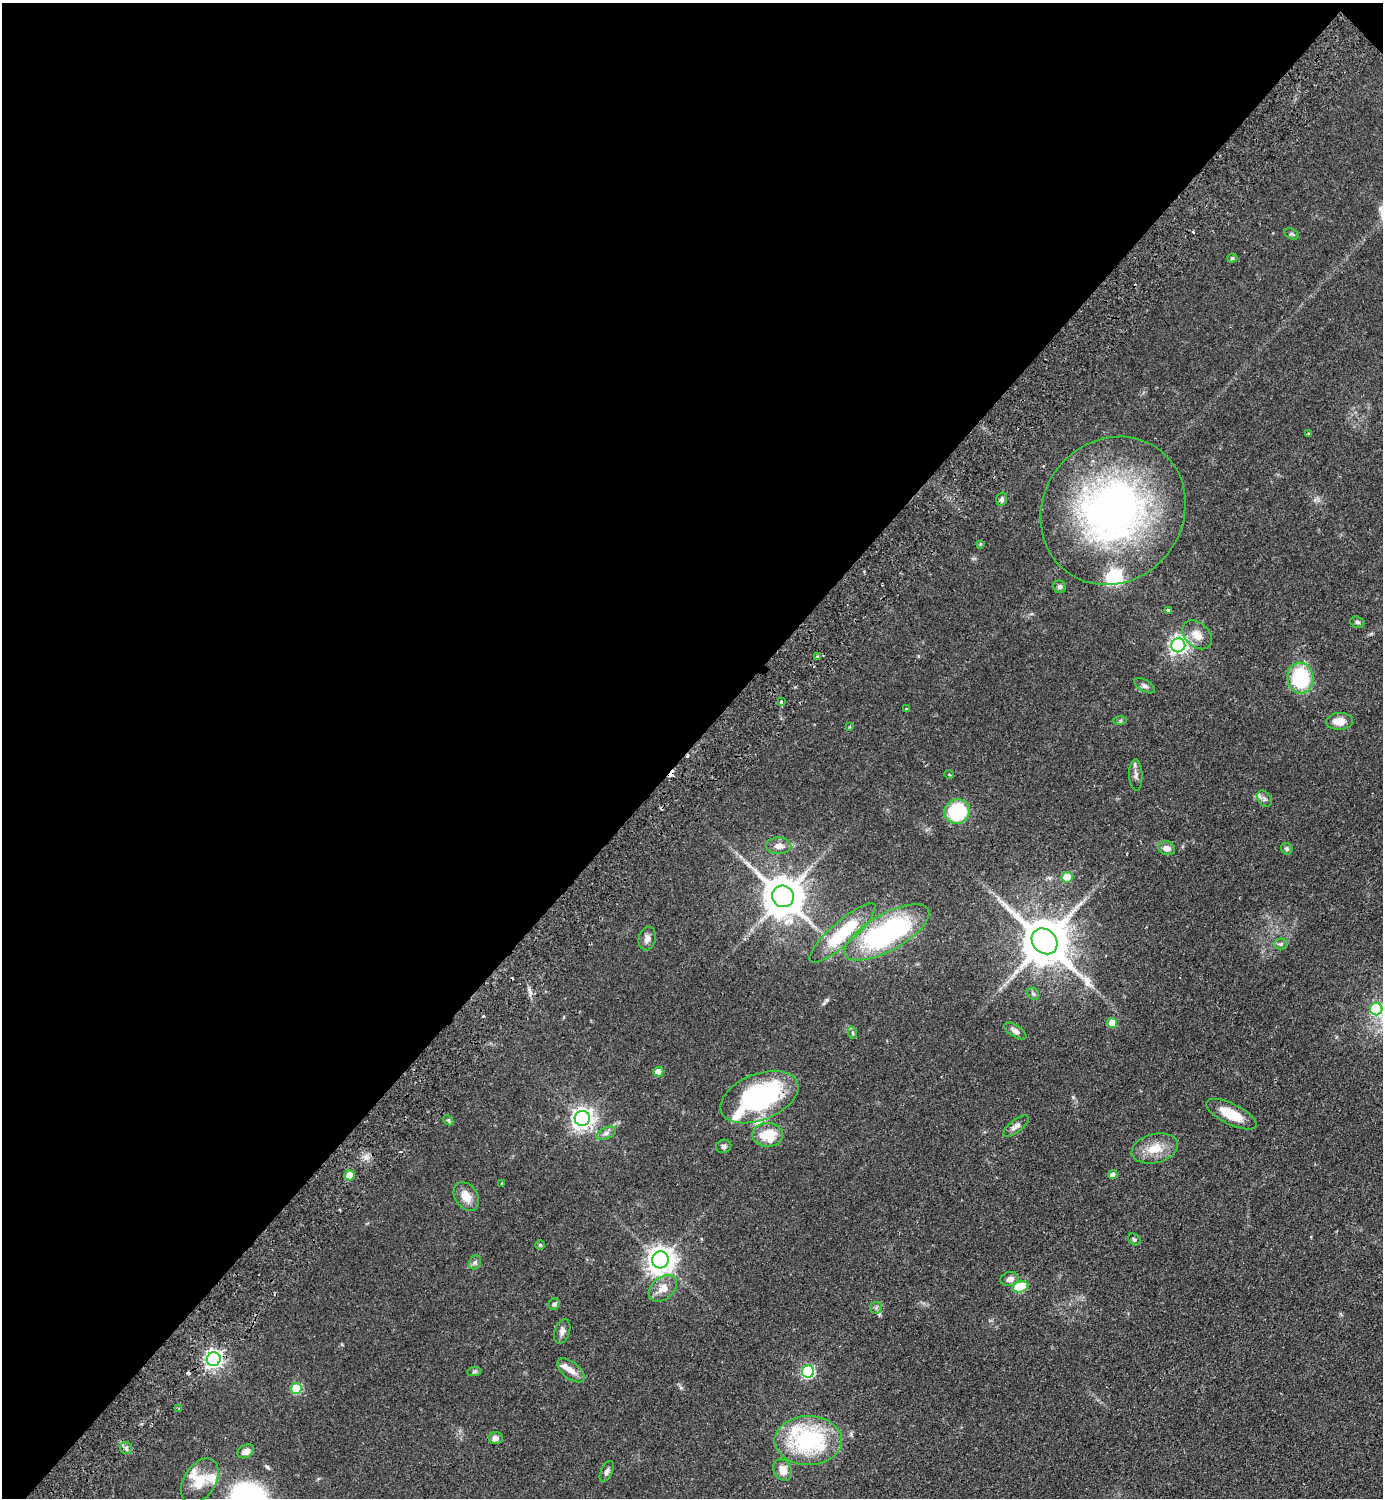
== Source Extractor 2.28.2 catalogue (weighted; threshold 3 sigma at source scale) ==
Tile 2 of 4 x 4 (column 2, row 1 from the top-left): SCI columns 1585-2965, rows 4528-6023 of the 6071 x 6065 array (HDU 1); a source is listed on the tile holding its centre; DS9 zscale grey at full resolution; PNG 1385 x 1500 px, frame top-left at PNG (2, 3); each listed source drawn as its Kron ellipse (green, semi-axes under 4 px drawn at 4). Shown black and unused: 50% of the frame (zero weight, under 2 of 3 exposures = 4% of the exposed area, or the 3 px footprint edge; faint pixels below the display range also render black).
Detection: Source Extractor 2.28.2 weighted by HDU 2 'WHT'; one run over the whole footprint, this tile lists its part. Background 0.0557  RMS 0.0053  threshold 0.0239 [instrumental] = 3 sigma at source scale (4.5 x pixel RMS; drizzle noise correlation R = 1.50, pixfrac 1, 0.05/0.05 arcsec/px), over >= 5 px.
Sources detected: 90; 5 cosmic-ray / hot-pixel residue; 2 long thin detections or spike segments (spike, bleed or trail) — neither listed nor drawn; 8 inside a brighter listed object's ellipse — not listed separately; the other 75 listed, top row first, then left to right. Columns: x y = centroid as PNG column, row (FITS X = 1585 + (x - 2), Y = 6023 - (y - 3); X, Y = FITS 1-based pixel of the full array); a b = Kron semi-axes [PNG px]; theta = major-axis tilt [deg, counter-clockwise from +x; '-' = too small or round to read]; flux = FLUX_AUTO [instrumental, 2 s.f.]
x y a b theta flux
1292 234 8 5 -26 0.93
1232 258 5 4 - 0.77
1309 434 4 3 - 0.62
1002 499 6 5 - 1.4
1113 511 76 70 51 190
980 544 4 3 - 0.56
1060 587 6 6 - 1.3
1168 610 3 3 - 0.64
1357 622 7 5 -16 1
1197 635 17 12 -41 5.9
1178 645 7 7 - 200
817 657 3 3 - 1.6
1300 678 15 13 -83 39
1145 686 11 5 -30 1.6
781 702 3 3 - 1.6
906 709 3 3 - 0.38
1120 721 7 4 0 0.76
1339 721 13 8 3 5.9
849 727 4 3 - 0.43
949 774 5 3 - 0.47
1136 775 15 7 -88 2.3
1264 799 9 6 -56 1.6
957 811 13 12 - 34
779 846 12 8 -2 3.6
1167 848 8 7 - 2.9
1287 849 6 5 - 0.96
1067 877 5 5 - 14
783 896 11 10 - 1500
887 932 47 18 29 98
842 933 43 11 41 28
647 938 12 8 77 2.8
1044 941 14 11 -46 2400
1280 944 6 5 - 0.97
1033 994 7 5 -44 1.1
1376 1009 6 6 - 33
1112 1023 5 5 - 10
1015 1031 12 6 -32 2
853 1033 6 4 -72 0.73
658 1072 5 4 - 6
759 1097 41 23 22 74
1231 1114 27 10 -26 11
582 1118 7 7 - 320
448 1120 6 4 -45 0.63
1016 1126 15 6 38 2.5
606 1133 10 5 25 1.8
768 1135 15 12 -1 13
724 1146 8 6 20 1.3
1155 1148 24 14 14 10
350 1175 5 5 - 9.2
1113 1175 4 4 - 3.1
502 1183 3 3 - 0.55
466 1196 16 11 -58 6.2
1134 1239 7 5 -38 0.88
540 1245 5 5 - 0.64
660 1260 8 8 - 510
475 1262 7 5 68 1.2
1010 1279 9 7 14 3
1020 1287 8 5 13 24
663 1288 16 11 40 5.8
554 1304 6 5 - 1.2
876 1308 6 5 - 0.98
562 1331 12 7 71 2.3
214 1359 7 7 - 200
571 1370 16 8 -39 3.9
474 1371 7 4 2 0.82
808 1372 6 6 - 60
296 1388 5 5 - 25
178 1408 3 2 - 0.57
496 1438 7 6 - 2.3
808 1441 34 24 0 53
126 1448 6 6 - 1.3
246 1451 9 6 30 3.2
783 1470 11 8 -59 4.7
607 1471 11 5 64 1.6
200 1481 25 16 57 10
Isophote crosses this tile's border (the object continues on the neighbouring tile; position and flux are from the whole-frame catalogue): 1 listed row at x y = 1376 1009
Unlisted compact peaks at least as high as the median listed source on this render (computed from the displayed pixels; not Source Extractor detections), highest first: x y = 827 1000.